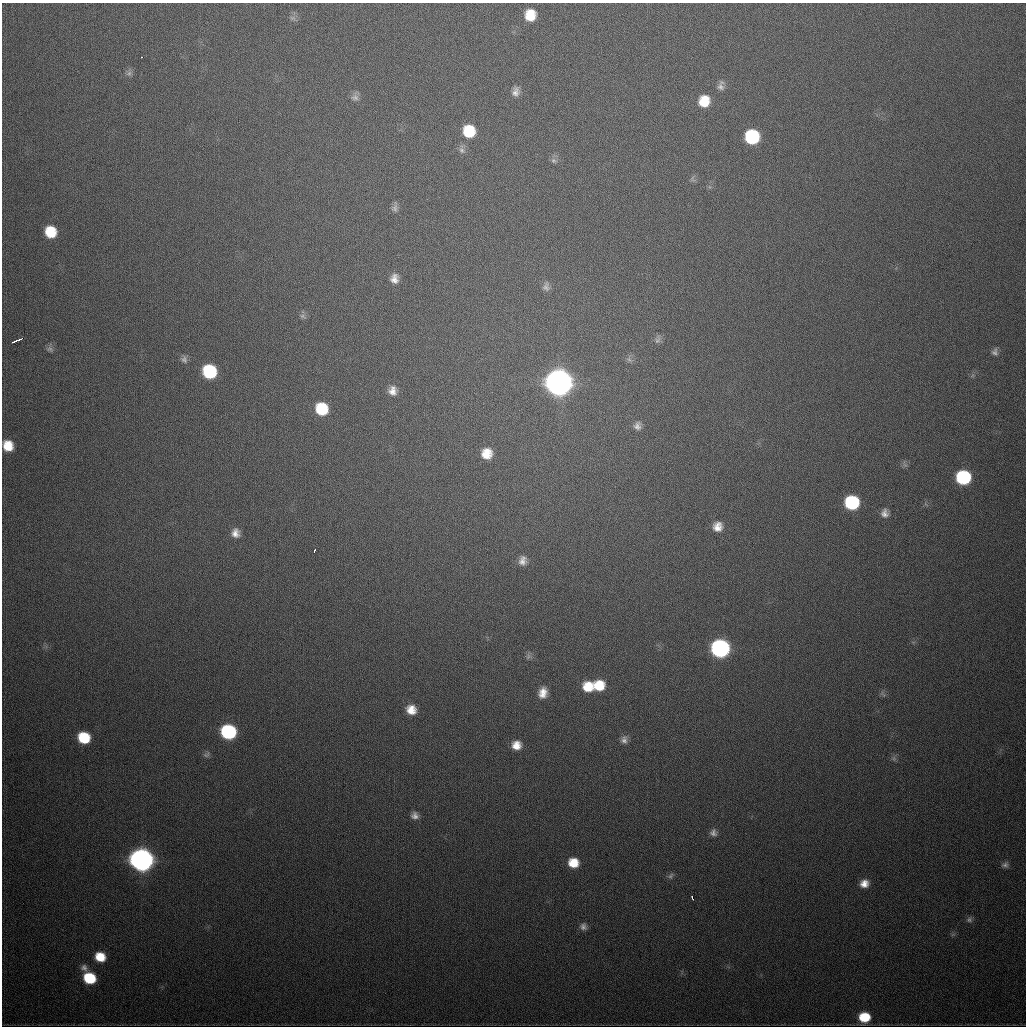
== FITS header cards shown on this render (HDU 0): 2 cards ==
NAXIS1  =                 1024
NAXIS2  =                 1024

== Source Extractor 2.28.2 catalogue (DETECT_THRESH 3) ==
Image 1024 x 1024 px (HDU 0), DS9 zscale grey, 1 PNG px = 1 image px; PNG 1028 x 1028 px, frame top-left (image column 1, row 1024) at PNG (2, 3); no overlay
Background 517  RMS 18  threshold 52.6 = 3 sigma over >= 5 px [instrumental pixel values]
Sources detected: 66; all 66 listed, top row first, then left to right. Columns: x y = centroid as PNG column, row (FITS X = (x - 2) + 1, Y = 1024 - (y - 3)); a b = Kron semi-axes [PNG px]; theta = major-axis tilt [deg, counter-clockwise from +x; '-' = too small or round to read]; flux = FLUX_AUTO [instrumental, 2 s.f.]
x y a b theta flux
530 15 11 10 - 2.6e+04
293 18 9 6 -26 3.9e+03
142 57 3 2 - 2.6e+03
129 73 8 7 - 4.2e+03
721 86 13 8 80 5.9e+03
516 92 12 8 77 7.2e+03
355 97 11 9 0 5.7e+03
704 101 11 10 - 2.6e+04
469 131 12 11 - 4.0e+04
752 137 11 10 - 8.8e+04
462 150 10 8 -72 4.9e+03
553 160 7 7 - 3.6e+03
693 179 10 6 -78 3.0e+03
395 208 11 8 79 4.5e+03
50 232 11 10 - 3.4e+04
394 279 11 10 - 9.6e+03
546 287 12 9 89 5.9e+03
302 316 9 5 -27 3.3e+03
19 339 11 3 23 9.4e+03
658 340 10 7 51 4.3e+03
50 349 10 7 -38 3.8e+03
995 352 10 8 84 4.5e+03
184 359 10 8 -71 4.3e+03
629 359 7 6 - 3.3e+03
209 371 11 10 - 8.6e+04
558 382 12 12 - 1.8e+06
392 391 11 10 - 1.0e+04
322 409 11 10 - 4.7e+04
637 426 11 10 - 6.8e+03
8 446 11 9 -70 2.4e+04
487 454 11 11 - 2.0e+04
905 465 7 4 -18 2.5e+03
963 477 10 10 - 1.1e+05
852 502 11 10 - 9.4e+04
885 513 11 9 87 7.3e+03
718 527 11 11 - 1.3e+04
235 533 11 10 - 9.6e+03
314 551 4 2 - 2.0e+03
523 561 13 11 78 9.3e+03
720 648 11 11 - 3.3e+05
528 656 10 6 53 3.4e+03
599 685 11 10 - 2.9e+04
588 687 11 10 - 2.6e+04
543 693 12 9 74 1.3e+04
411 710 11 10 - 1.7e+04
228 732 10 10 - 1.5e+05
84 738 10 9 - 4.6e+04
624 740 10 8 83 5.8e+03
516 745 10 9 - 1.4e+04
206 755 10 6 28 3.1e+03
894 759 8 5 -79 2.9e+03
415 816 8 8 - 6.3e+03
713 833 9 9 - 5.4e+03
141 860 11 10 - 1.0e+06
573 863 10 9 - 2.4e+04
1005 865 9 8 - 4.3e+03
671 876 9 6 56 3.3e+03
864 883 10 8 25 1.1e+04
692 898 4 2 - 2.4e+03
969 920 8 7 - 3.9e+03
583 927 9 8 - 5.1e+03
953 934 7 4 19 2.0e+03
100 957 10 9 - 2.5e+04
84 968 11 9 -47 6.2e+03
90 978 10 9 - 5.6e+04
864 1017 9 8 - 3.7e+04